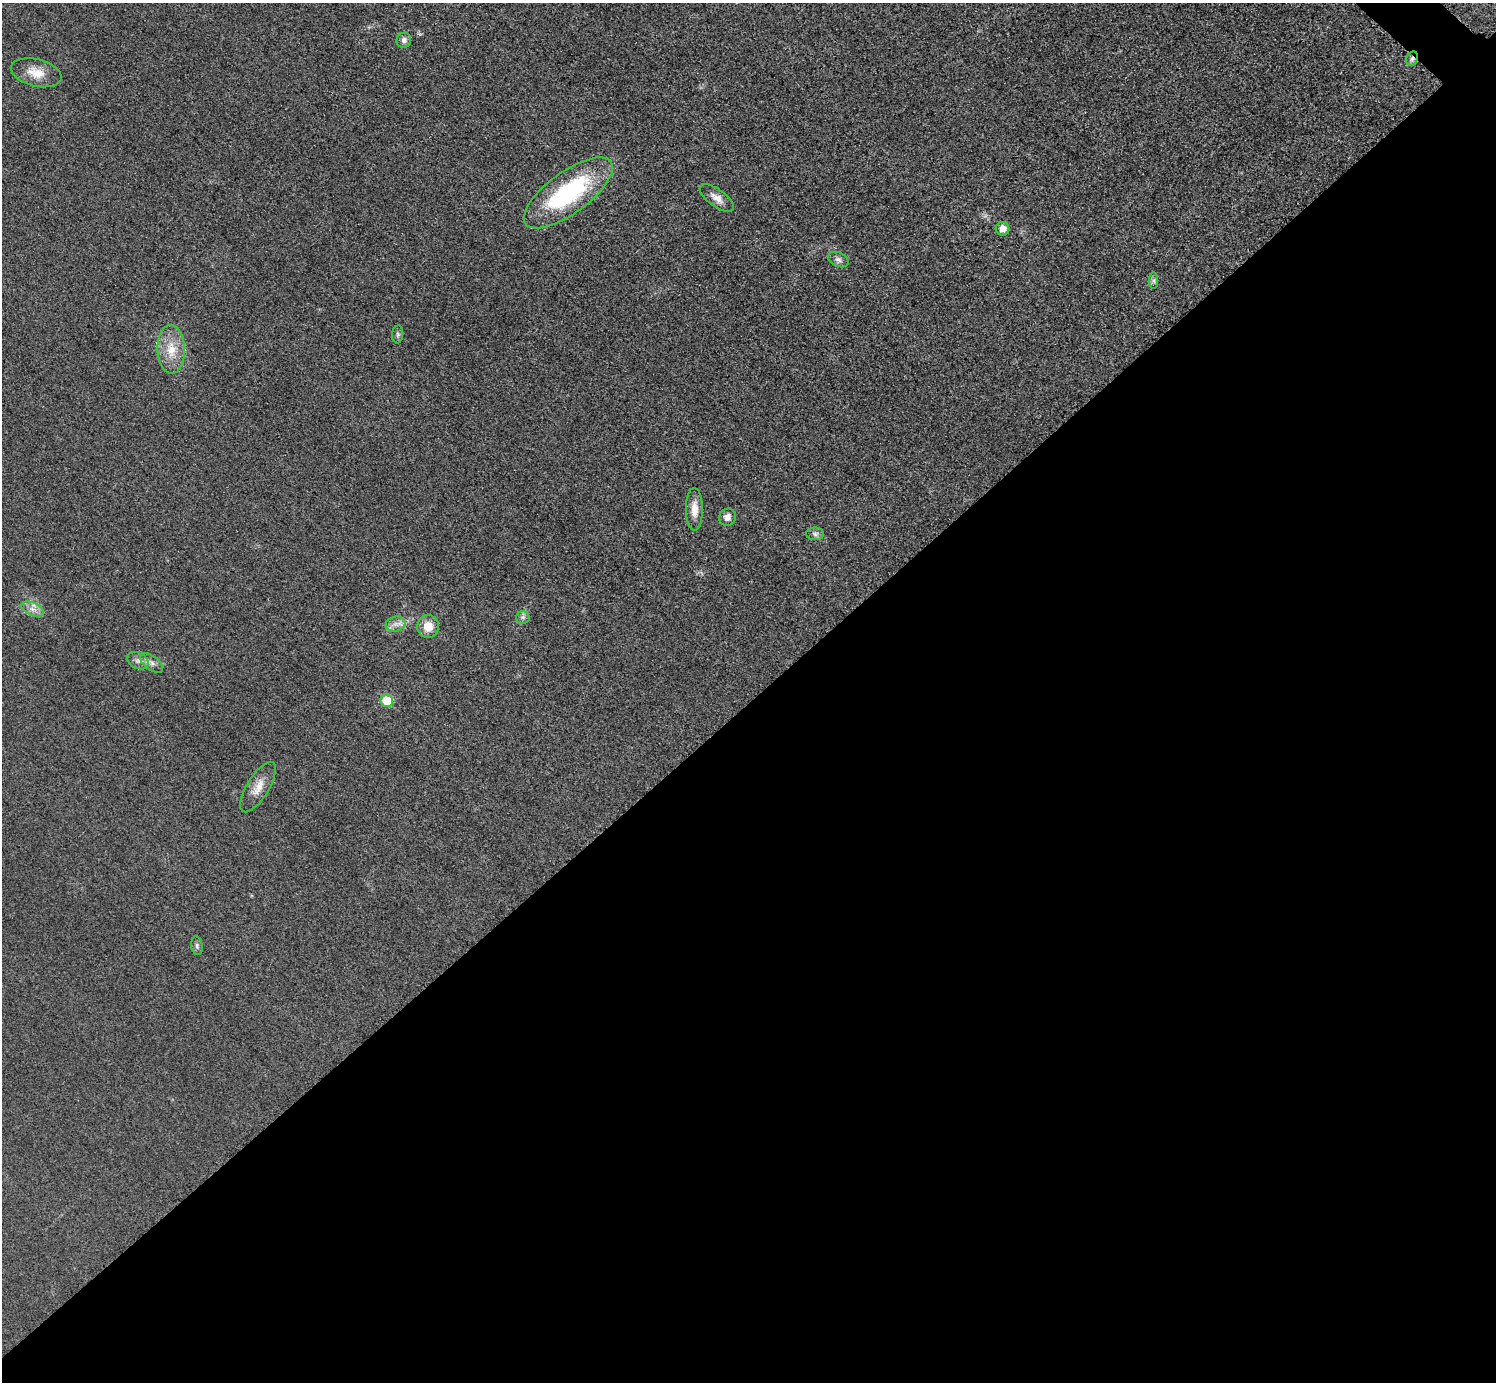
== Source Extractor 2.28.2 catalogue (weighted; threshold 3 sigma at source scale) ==
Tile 15 of 4 x 4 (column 3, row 4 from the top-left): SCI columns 3004-4497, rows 314-1693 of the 6004 x 6004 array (HDU 1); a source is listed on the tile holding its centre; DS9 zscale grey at full resolution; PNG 1498 x 1384 px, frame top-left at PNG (2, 3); each listed source drawn as its Kron ellipse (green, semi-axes under 4 px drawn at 4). Shown black and unused: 50% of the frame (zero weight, under 3 of 5 exposures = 1% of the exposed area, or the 3 px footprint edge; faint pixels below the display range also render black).
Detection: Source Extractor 2.28.2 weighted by HDU 2 'WHT'; one run over the whole footprint, this tile lists its part. Background 0.0182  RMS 0.0054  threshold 0.0244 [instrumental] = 3 sigma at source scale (4.5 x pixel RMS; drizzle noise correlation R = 1.50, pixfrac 1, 0.05/0.05 arcsec/px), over >= 5 px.
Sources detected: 22; all 22 listed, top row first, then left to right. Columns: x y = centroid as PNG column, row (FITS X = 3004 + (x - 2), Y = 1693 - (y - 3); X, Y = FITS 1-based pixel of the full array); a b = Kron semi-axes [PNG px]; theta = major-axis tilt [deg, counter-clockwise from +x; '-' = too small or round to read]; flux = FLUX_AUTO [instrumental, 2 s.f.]
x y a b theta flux
404 40 7 7 - 2.3
1412 59 7 5 67 1.6
36 73 26 13 -14 8.8
568 193 53 21 36 65
717 198 20 8 -36 4.6
1002 229 7 6 - 4.7
838 260 11 7 -24 2.1
1154 280 8 4 -90 1.3
398 334 9 5 85 1.2
171 349 24 13 -88 12
694 509 21 8 -89 6.1
727 517 9 8 - 3
815 534 9 6 -2 1.6
33 609 12 6 -24 3.3
523 617 6 6 - 1.4
396 624 10 7 14 3.2
428 626 11 11 - 7.2
138 661 11 8 -27 2.6
152 663 13 7 -38 2.7
387 701 6 6 - 14
258 787 29 11 58 7.5
197 946 9 5 -80 1.2
Overlapping masked pixels (flux is a lower limit): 1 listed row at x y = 1412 59